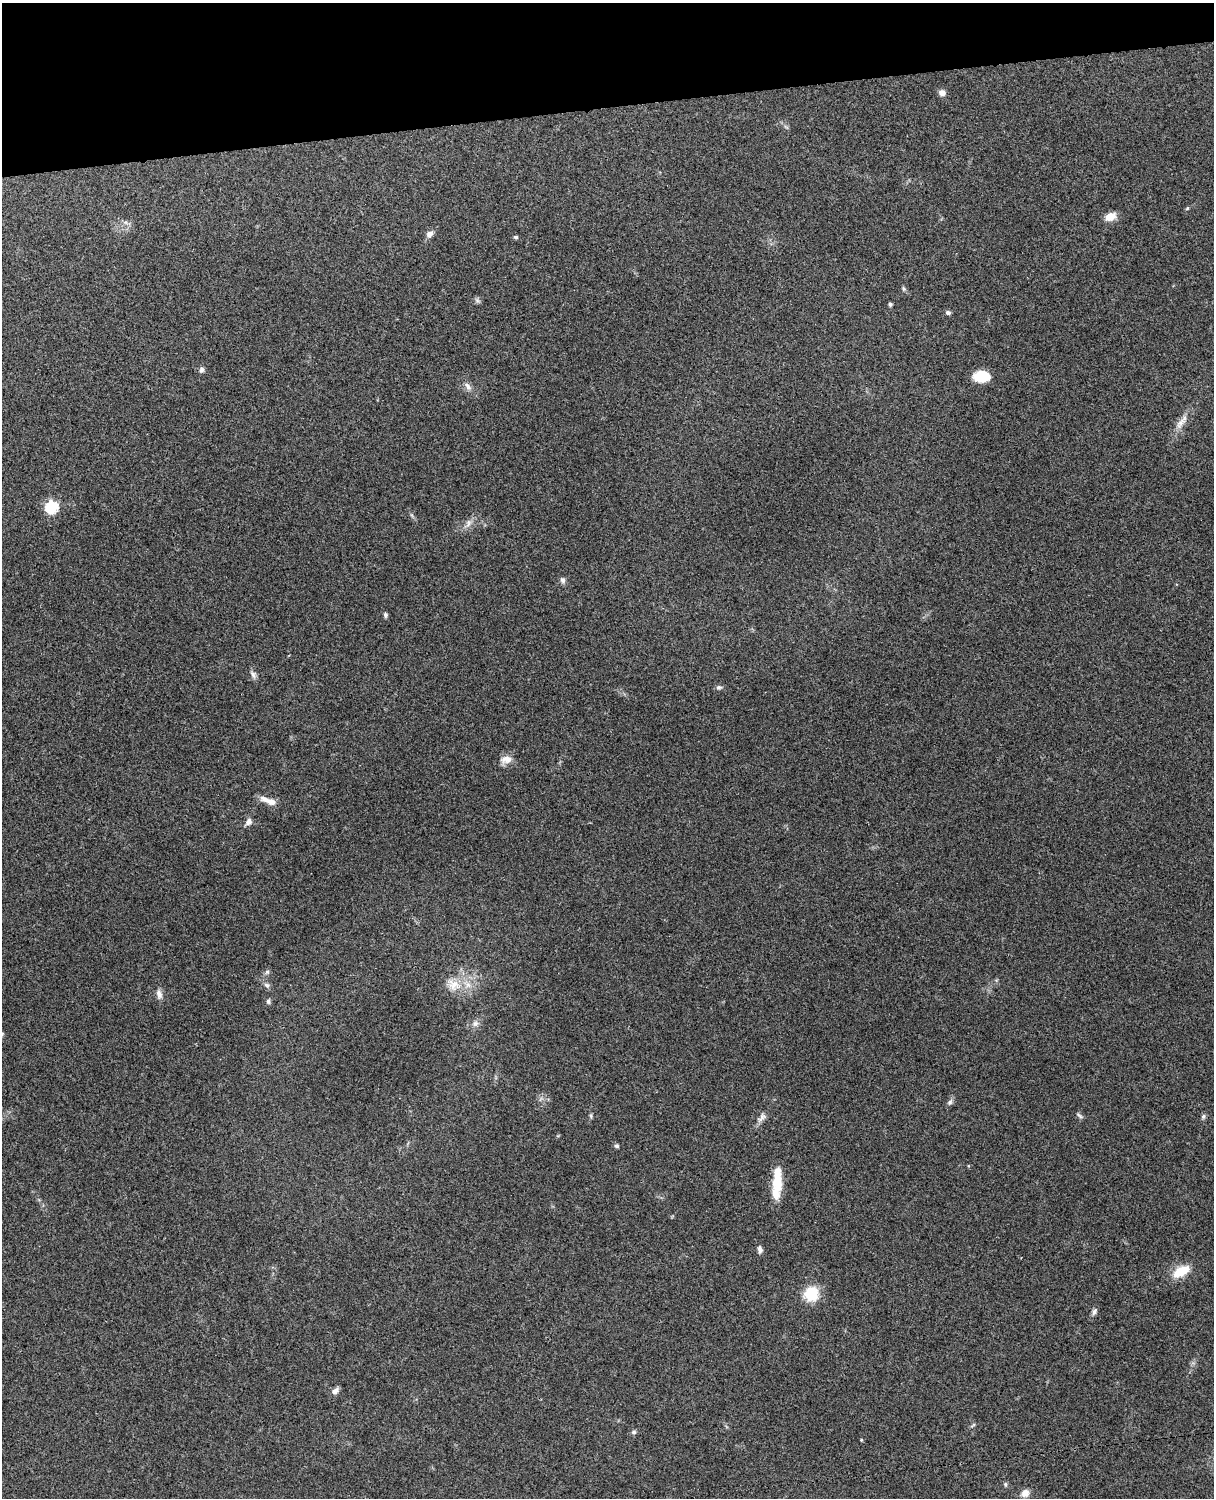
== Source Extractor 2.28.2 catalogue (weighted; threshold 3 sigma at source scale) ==
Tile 3 of 4 x 3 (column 3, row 1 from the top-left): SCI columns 2544-3755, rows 3156-4651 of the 5088 x 4928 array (HDU 1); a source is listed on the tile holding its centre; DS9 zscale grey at full resolution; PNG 1216 x 1500 px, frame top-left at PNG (2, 3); no overlay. Shown black and unused: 7% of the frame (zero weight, under 3 of 4 exposures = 6% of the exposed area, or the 3 px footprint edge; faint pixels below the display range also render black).
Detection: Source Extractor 2.28.2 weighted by HDU 2 'WHT'; one run over the whole footprint, this tile lists its part. Background 0.216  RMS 0.0084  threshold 0.0376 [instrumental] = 3 sigma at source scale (4.5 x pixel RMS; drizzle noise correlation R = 1.50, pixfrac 1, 0.05/0.05 arcsec/px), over >= 5 px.
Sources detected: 50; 4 inside a brighter listed object's ellipse — not listed separately; the other 46 listed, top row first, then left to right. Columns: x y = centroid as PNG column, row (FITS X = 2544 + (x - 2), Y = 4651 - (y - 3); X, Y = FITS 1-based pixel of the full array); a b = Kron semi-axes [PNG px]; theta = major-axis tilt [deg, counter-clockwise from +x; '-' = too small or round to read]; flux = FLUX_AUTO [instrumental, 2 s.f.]
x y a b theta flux
942 93 7 7 - 4.2
1187 208 5 4 - 0.92
1110 217 14 9 21 7.5
429 234 8 7 - 3.8
516 237 6 4 -1 1.3
903 289 7 5 -58 1.4
477 300 9 5 -30 1.9
890 304 5 4 - 1.4
948 312 7 5 -5 1.9
201 370 7 5 82 2.5
981 377 14 10 -4 22
468 386 13 7 -56 4.2
1181 422 21 9 52 8.1
52 507 6 6 - 94
468 523 15 8 58 5.3
562 580 8 6 -67 2.6
385 615 7 5 -85 1.6
253 674 11 7 -55 3.2
719 687 8 6 1 2
506 759 17 10 10 6.9
265 799 15 7 -23 6.2
249 822 9 8 - 3.5
267 972 6 6 - 1.8
267 985 9 5 -44 2.5
453 985 21 16 -41 15
159 994 14 7 -77 4.2
268 1001 7 6 - 1.8
475 1023 9 8 - 3.4
2 1034 6 3 72 0.81
950 1102 9 7 54 2.3
1079 1115 11 4 -42 1.6
591 1116 6 5 - 1.2
1203 1117 7 6 - 1.7
762 1118 16 8 47 4.4
616 1146 6 5 - 1.5
778 1182 28 12 89 18
760 1249 9 5 -80 2.9
1181 1271 20 11 29 18
811 1294 12 12 - 30
1094 1311 11 6 65 2.5
335 1391 9 6 35 3.8
973 1425 9 3 36 1.3
634 1432 7 6 - 1.7
861 1440 4 3 - 0.8
1005 1484 6 5 - 1.4
1025 1493 10 9 - 5.7